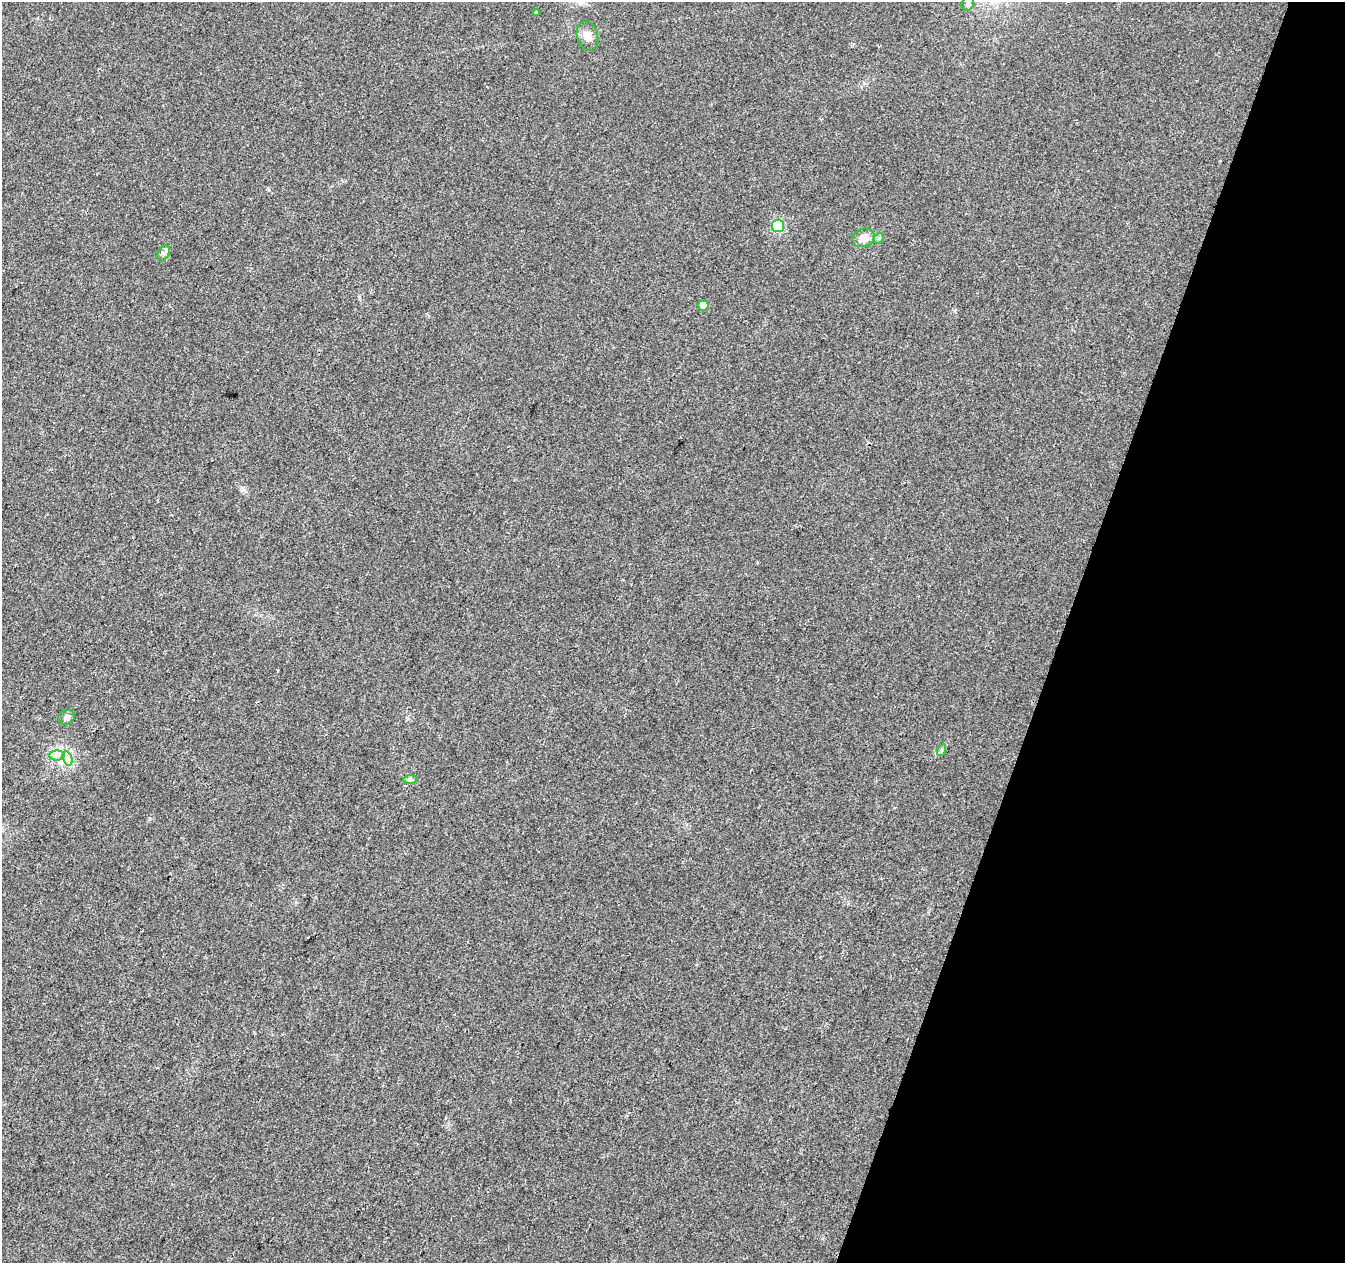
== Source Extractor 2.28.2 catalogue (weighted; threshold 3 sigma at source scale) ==
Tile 8 of 4 x 4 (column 4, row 2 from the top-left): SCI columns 4030-5372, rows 2737-3997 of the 5380 x 5537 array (HDU 1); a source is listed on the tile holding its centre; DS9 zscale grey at full resolution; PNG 1347 x 1265 px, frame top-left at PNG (2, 2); each listed source drawn as its Kron ellipse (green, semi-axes under 4 px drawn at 4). Shown black and unused: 21% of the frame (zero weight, under 2 of 3 exposures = <1% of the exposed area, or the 3 px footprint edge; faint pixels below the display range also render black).
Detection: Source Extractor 2.28.2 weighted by HDU 2 'WHT'; one run over the whole footprint, this tile lists its part. Background 0.0263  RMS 0.0056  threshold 0.0254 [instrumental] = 3 sigma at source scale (4.5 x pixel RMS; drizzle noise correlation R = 1.50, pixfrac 1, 0.0396/0.0396 arcsec/px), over >= 5 px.
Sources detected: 13; all 13 listed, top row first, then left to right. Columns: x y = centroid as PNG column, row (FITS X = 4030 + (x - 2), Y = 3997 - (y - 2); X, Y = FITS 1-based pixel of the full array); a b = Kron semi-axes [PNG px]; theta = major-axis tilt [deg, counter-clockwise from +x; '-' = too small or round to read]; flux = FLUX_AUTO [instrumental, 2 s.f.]
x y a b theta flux
968 4 7 6 - 1.4
537 12 4 3 - 0.83
587 36 15 10 -74 4.4
778 226 6 6 - 24
864 238 11 9 22 5.9
879 238 6 4 45 1.1
164 253 8 5 62 1.6
703 305 5 5 - 4.8
67 717 8 7 - 2.2
941 750 6 4 69 1
57 755 8 5 1 2.3
67 758 7 4 -71 1.8
410 780 7 4 0 1
Unlisted compact peaks at least as high as the median listed source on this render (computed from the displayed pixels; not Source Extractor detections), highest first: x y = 243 490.